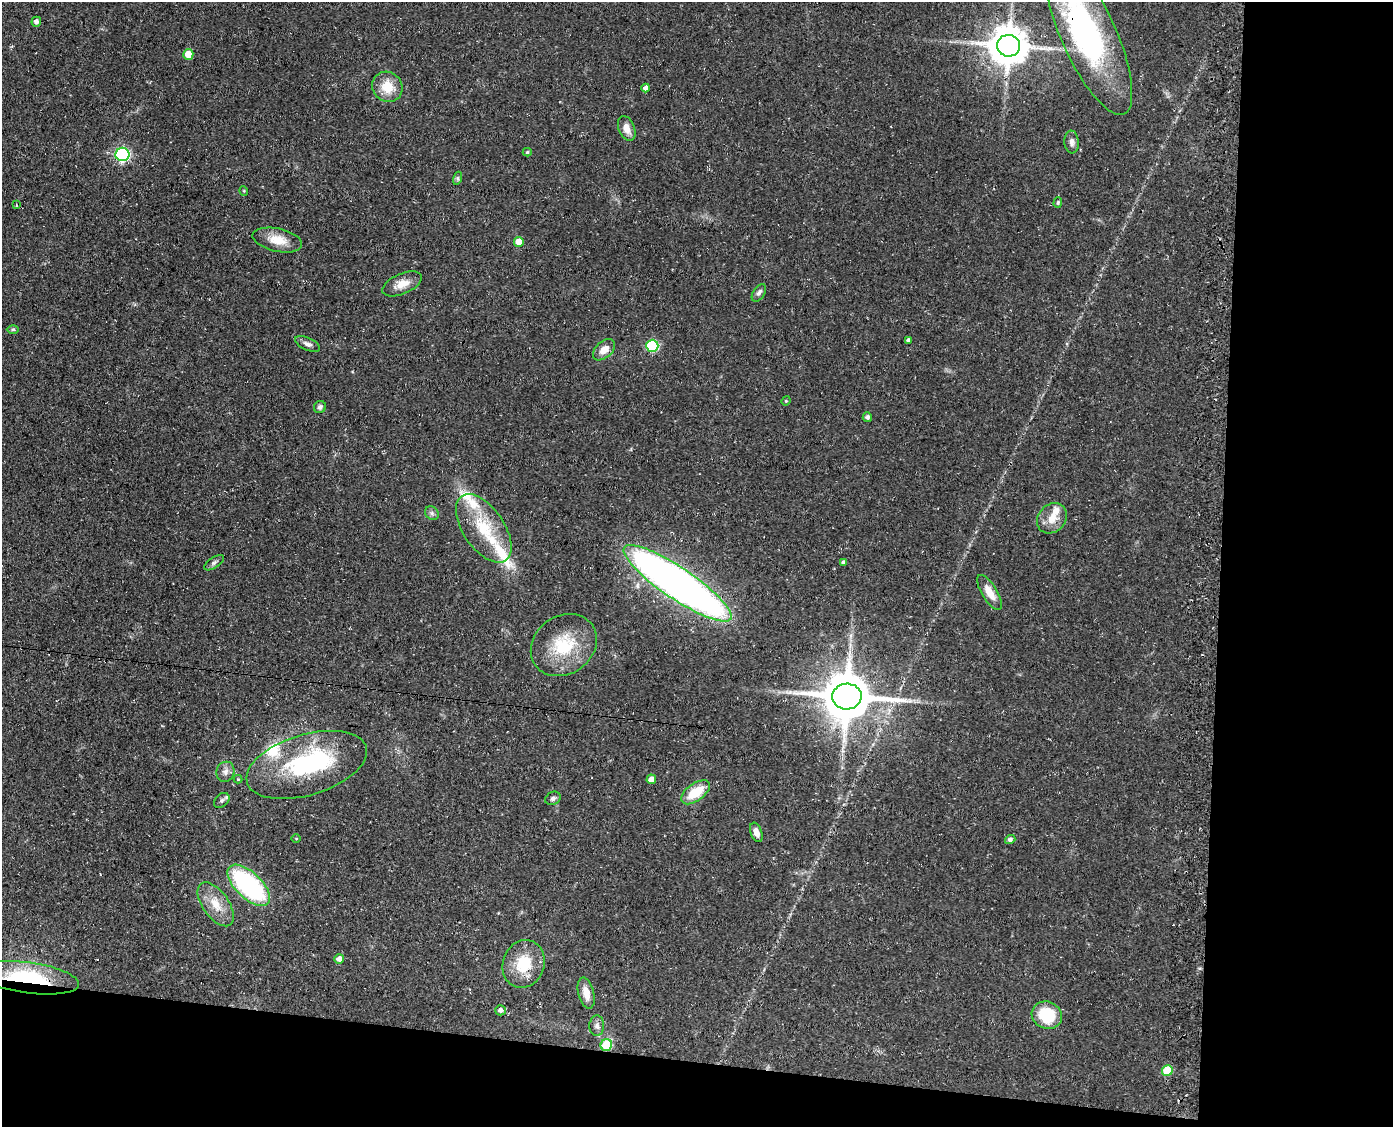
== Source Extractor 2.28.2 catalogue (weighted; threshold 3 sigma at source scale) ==
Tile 12 of 3 x 4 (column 3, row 4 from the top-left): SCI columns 3067-4457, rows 1-1125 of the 4597 x 4502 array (HDU 1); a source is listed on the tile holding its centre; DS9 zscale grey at full resolution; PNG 1395 x 1129 px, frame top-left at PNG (2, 2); each listed source drawn as its Kron ellipse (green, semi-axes under 4 px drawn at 4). Shown black and unused: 18% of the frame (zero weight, under 3 of 4 exposures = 4% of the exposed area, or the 3 px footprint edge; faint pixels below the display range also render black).
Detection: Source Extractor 2.28.2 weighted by HDU 2 'WHT'; one run over the whole footprint, this tile lists its part. Background 0.15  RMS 0.0077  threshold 0.0346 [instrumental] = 3 sigma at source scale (4.5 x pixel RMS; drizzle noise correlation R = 1.50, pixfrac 1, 0.05/0.05 arcsec/px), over >= 5 px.
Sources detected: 64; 2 inside a brighter object's white glare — neither listed nor drawn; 6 inside a brighter listed object's ellipse — not listed separately; the other 56 listed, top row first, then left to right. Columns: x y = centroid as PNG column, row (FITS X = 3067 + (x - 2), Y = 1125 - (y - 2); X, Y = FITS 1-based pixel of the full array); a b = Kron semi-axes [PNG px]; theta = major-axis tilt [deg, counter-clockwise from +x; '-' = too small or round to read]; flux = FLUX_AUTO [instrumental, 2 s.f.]
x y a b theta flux
36 22 5 5 - 3
1088 33 88 27 -66 190
1008 46 11 11 - 2200
188 54 5 5 - 12
387 87 16 14 -42 16
646 88 4 4 - 4
627 128 13 8 -67 6.7
1072 142 11 7 -86 3.3
527 152 4 4 - 1.2
122 154 7 6 - 110
458 178 7 4 72 1.2
244 191 5 3 - 0.7
1058 202 5 4 - 0.94
16 205 3 2 - 1.1
277 240 25 11 -12 14
519 242 5 5 - 14
402 284 21 10 23 8.9
759 293 10 5 57 2.5
13 329 6 4 0 1.1
908 340 4 3 - 1.5
307 344 13 6 -24 3.3
652 346 6 6 - 73
604 350 13 8 42 7.8
786 401 5 4 - 0.87
320 407 6 6 - 2.1
867 417 5 4 - 2.2
432 513 7 6 - 2.1
1052 518 16 13 47 11
484 528 39 20 -56 40
843 562 4 3 - 1.5
214 563 11 5 34 2
677 583 64 16 -34 540
990 593 20 7 -59 9.9
564 645 35 29 36 40
847 696 15 13 2 3800
307 765 62 30 17 95
225 772 10 9 - 4.2
238 779 4 4 - 0.67
651 779 5 4 - 5.7
695 792 16 8 36 21
553 798 8 6 28 2.1
222 800 9 6 44 2.2
756 832 10 5 -70 4.2
296 838 4 3 - 0.62
1010 839 5 4 - 2.1
249 885 26 13 -44 110
216 904 25 13 -55 15
339 959 5 5 - 4.7
524 964 24 20 70 27
28 978 51 15 -8 64
586 993 16 7 -76 8.5
500 1010 5 5 - 2.7
1047 1015 15 13 -27 31
597 1026 10 7 88 3.1
606 1045 6 5 - 36
1167 1070 5 5 - 25
Overlapping masked pixels (flux is a lower limit): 3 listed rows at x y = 1088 33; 28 978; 606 1045
Isophote crosses this tile's border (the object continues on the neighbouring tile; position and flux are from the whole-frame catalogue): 1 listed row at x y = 1088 33